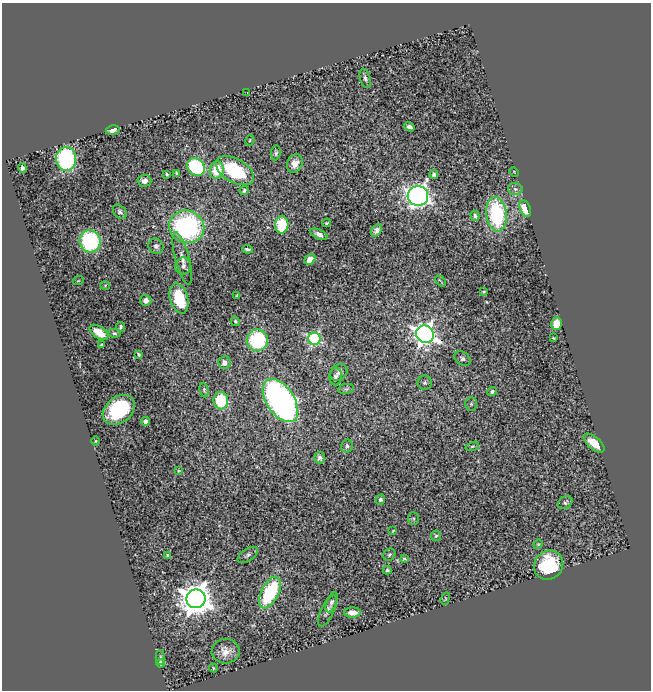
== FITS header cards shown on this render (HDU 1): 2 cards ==
NAXIS1  =                  649
NAXIS2  =                  688

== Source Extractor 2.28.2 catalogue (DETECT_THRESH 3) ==
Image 649 x 688 px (HDU 1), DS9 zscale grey, 1 PNG px = 1 image px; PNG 653 x 692 px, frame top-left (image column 1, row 688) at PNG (2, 3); each listed source drawn as its Kron ellipse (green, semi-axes under 4 px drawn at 4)
Background 1.63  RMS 0.031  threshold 0.093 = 3 sigma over >= 5 px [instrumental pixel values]
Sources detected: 94; all 94 listed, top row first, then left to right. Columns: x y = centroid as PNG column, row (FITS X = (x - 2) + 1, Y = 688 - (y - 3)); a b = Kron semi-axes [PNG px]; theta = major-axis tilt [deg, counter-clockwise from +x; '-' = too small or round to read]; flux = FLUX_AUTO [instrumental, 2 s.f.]
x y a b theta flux
365 78 10 5 -75 6.1
247 92 2 2 - 1.1
409 127 5 4 - 6.8
113 130 7 4 11 9.5
250 140 5 4 - 3
276 153 7 5 84 4.6
66 159 12 10 88 290
295 163 9 7 65 19
196 167 10 8 -44 220
22 168 5 4 - 7.5
217 170 9 7 75 61
235 171 21 11 -30 140
514 172 5 3 - 1.6
177 173 4 3 - 2.9
167 174 4 3 - 3.1
434 174 4 4 - 6.2
144 181 7 6 - 13
515 189 7 6 - 6.6
244 190 4 3 - 3.8
418 196 10 10 - 1100
525 209 8 5 -69 33
120 212 8 6 -46 6.4
496 214 17 10 -83 230
475 216 5 4 - 5.9
327 223 4 2 - 2.9
282 225 8 6 87 95
187 227 17 16 - 380
377 230 7 4 55 9.7
319 234 9 4 -25 11
90 241 11 10 - 220
156 246 8 7 - 7.1
247 249 5 3 - 4.4
182 258 27 7 -75 17
310 260 6 5 - 35
183 266 8 7 - 6.7
78 281 5 3 - 1.8
440 281 6 2 -48 1.8
105 285 5 3 - 1.9
484 292 3 3 - 2.8
237 295 3 3 - 2.5
179 298 15 8 -73 98
146 300 5 5 - 13
235 321 5 4 - 4
557 324 6 5 - 38
120 327 5 4 - 3.7
99 332 10 6 -35 29
114 333 6 4 -10 3.3
425 334 9 8 - 1500
553 338 3 2 - 1.8
315 339 6 6 - 340
257 340 11 10 - 190
101 345 3 3 - 2.7
139 354 4 3 - 3.2
463 358 9 6 -34 6.7
224 363 6 6 - 13
339 372 9 7 42 9.3
336 376 9 6 86 6.9
425 383 7 7 - 5
346 389 8 5 10 4.4
204 390 7 4 -81 3.5
492 391 5 4 - 5
280 400 24 13 -56 880
221 401 8 7 - 100
471 404 7 5 -89 4.3
119 410 18 13 38 170
146 422 4 4 - 8.4
95 441 4 3 - 2.1
594 443 12 6 -40 33
347 446 6 6 - 4.4
472 446 7 4 18 3.5
320 458 6 5 - 7.2
179 471 4 3 - 2
380 500 5 4 - 6
565 502 8 6 34 5.2
414 518 6 5 - 3.5
393 531 4 3 - 2.2
436 536 5 5 - 3.6
538 544 5 4 - 2.4
168 555 4 3 - 3.7
248 555 11 6 34 6.7
389 555 7 5 44 3.9
404 559 4 3 - 2.8
549 565 15 14 - 130
387 570 4 3 - 3.2
270 593 17 8 62 190
196 599 9 9 - 4400
445 599 6 3 71 2.2
332 602 10 5 68 6.5
327 611 17 6 64 11
352 612 8 5 1 14
226 651 14 12 -1 24
160 657 7 4 88 4.6
161 663 4 4 - 9.3
213 668 4 3 - 2.5